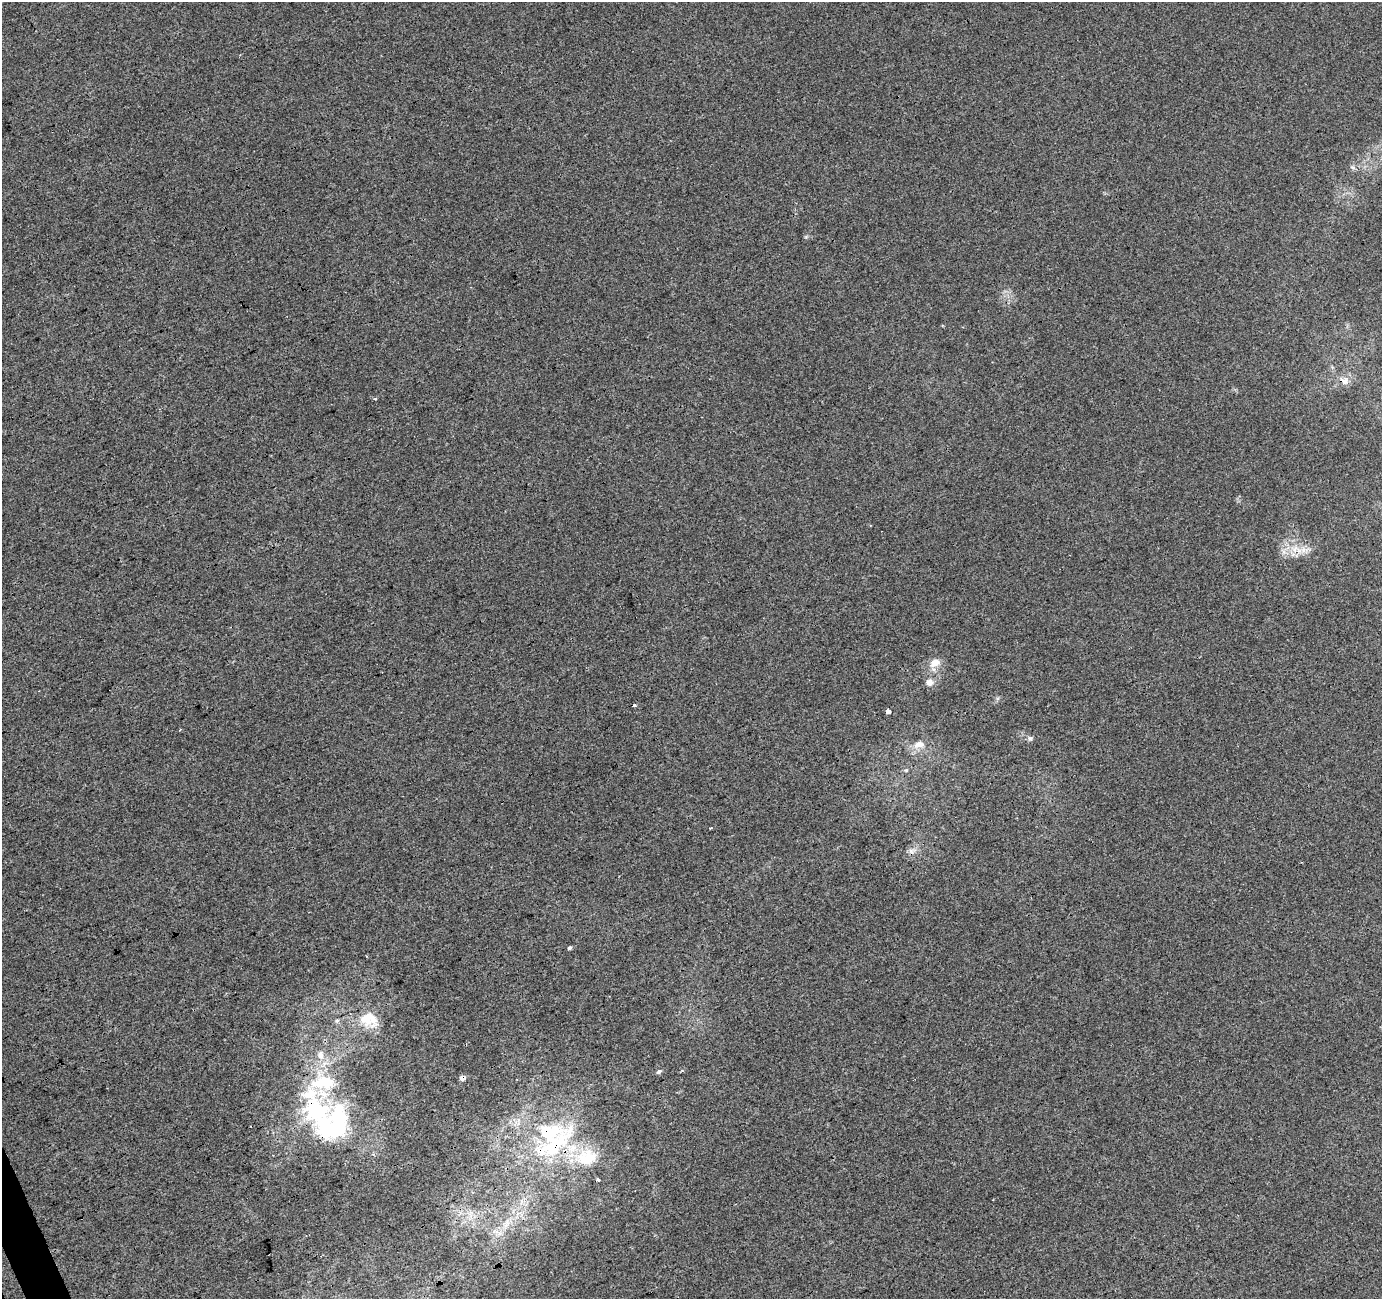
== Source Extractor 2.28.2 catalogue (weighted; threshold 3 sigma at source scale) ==
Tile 7 of 4 x 4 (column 3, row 2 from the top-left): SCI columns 2816-4195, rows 2698-3994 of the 5633 x 5451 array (HDU 1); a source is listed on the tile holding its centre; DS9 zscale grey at full resolution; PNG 1384 x 1301 px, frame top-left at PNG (2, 2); no overlay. Shown black and unused: <1% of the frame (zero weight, under 3 of 4 exposures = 5% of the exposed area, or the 3 px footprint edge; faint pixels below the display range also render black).
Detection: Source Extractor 2.28.2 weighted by HDU 2 'WHT'; one run over the whole footprint, this tile lists its part. Background 0.00134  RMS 0.0035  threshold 0.0158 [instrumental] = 3 sigma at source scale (4.5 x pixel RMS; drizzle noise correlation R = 1.50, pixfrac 1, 0.0396/0.0396 arcsec/px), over >= 5 px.
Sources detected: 27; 1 cosmic-ray / hot-pixel residue — not listed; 7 inside a brighter listed object's ellipse — not listed separately; the other 19 listed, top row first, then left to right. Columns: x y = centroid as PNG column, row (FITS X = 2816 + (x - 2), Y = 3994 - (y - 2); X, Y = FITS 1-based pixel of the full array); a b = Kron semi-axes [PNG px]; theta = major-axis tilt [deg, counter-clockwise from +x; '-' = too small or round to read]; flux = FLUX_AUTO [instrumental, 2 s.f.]
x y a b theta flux
1353 167 7 5 -21 0.85
1345 381 11 9 69 2.2
1295 549 9 8 - 2.7
935 663 9 8 - 3.9
930 682 10 9 - 2
634 705 3 3 - 0.81
888 711 4 3 - 12
1030 738 7 6 - 0.84
919 744 16 9 9 3.3
906 770 5 4 - 0.48
711 828 2 2 - 0.29
912 851 10 9 - 1.9
570 948 5 4 - 0.67
368 1019 27 19 7 9.2
337 1021 6 5 - 0.69
659 1071 7 5 32 0.75
315 1109 78 40 -66 52
553 1146 88 29 42 44
586 1157 34 25 5 16
Overlapping masked pixels (flux is a lower limit): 3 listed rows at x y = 315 1109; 553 1146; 586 1157
Unlisted compact peaks at least as high as the median listed source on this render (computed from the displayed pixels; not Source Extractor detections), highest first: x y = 806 237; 375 399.